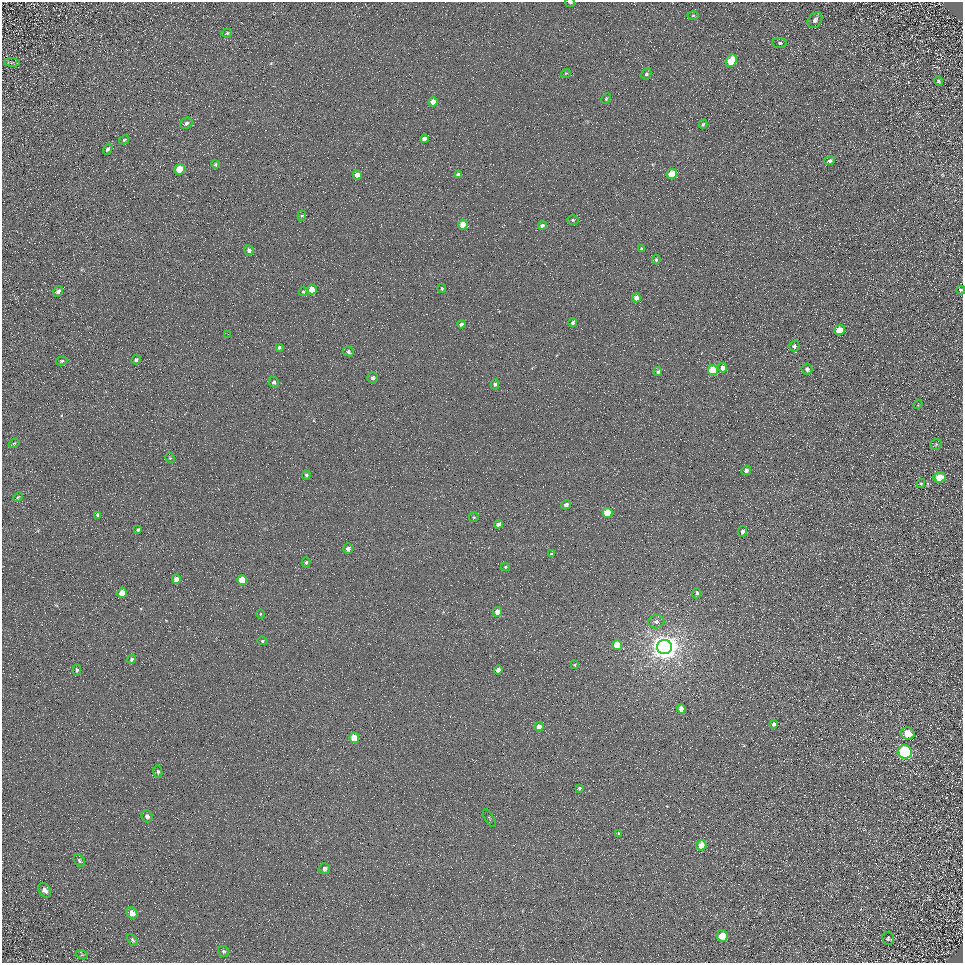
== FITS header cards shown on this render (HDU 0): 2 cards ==
NAXIS1  =                  961
NAXIS2  =                  961

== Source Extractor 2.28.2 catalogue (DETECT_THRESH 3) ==
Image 961 x 961 px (HDU 0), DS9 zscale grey, 1 PNG px = 1 image px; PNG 965 x 965 px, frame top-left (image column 1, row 961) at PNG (2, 2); each listed source drawn as its Kron ellipse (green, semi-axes under 4 px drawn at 4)
Background 5.12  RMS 8.6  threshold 25.7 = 3 sigma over >= 5 px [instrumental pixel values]
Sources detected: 107; all 107 listed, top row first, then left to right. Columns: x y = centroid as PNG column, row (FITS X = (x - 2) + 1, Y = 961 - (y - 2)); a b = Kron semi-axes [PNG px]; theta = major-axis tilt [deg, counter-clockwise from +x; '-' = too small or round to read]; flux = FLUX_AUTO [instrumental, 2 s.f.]
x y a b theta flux
570 2 5 2 - 820
693 15 5 3 - 690
815 20 8 6 53 2600
227 33 5 3 - 760
780 43 7 5 -8 1300
731 61 6 5 - 15000
12 62 8 4 -6 1100
566 73 5 3 - 450
646 74 6 4 61 1100
938 81 4 3 - 800
606 99 6 4 64 710
433 102 4 4 - 4800
186 123 7 5 31 1600
703 124 5 3 - 890
424 139 4 4 - 2800
124 140 5 3 - 690
108 149 6 4 56 1200
830 161 5 4 - 1300
215 164 4 4 - 870
180 169 5 5 - 12000
672 174 5 5 - 16000
357 175 4 4 - 4400
458 175 4 4 - 2500
302 216 5 4 - 740
573 220 6 5 - 850
463 225 5 5 - 11000
542 225 4 4 - 1600
641 249 3 3 - 1000
249 250 5 5 - 1600
656 260 4 3 - 900
442 288 4 4 - 740
312 290 5 5 - 7600
961 290 4 3 - 720
58 291 5 4 - 2300
303 292 5 4 - 700
636 298 4 4 - 3200
573 322 4 3 - 1100
461 324 4 3 - 1500
840 330 5 4 - 12000
228 334 2 2 - 300
794 346 5 5 - 1500
279 347 4 3 - 960
348 351 6 4 -23 1400
136 360 5 4 - 1100
62 361 6 4 16 970
723 368 4 4 - 3300
807 369 5 5 - 2100
713 370 5 5 - 22000
658 371 4 4 - 1300
373 378 5 5 - 1600
274 382 5 5 - 1500
495 384 5 4 - 1200
918 404 4 3 - 390
14 443 5 4 - 650
936 444 5 5 - 710
170 458 5 4 - 600
746 470 5 4 - 1800
306 475 4 4 - 960
939 477 6 5 - 7800
921 484 4 4 - 710
18 497 5 3 - 530
566 505 5 4 - 2100
608 513 5 5 - 19000
98 515 4 4 - 1600
474 517 5 4 - 680
498 524 4 4 - 2900
138 530 4 3 - 880
742 531 5 4 - 1600
348 549 5 5 - 2500
551 554 4 4 - 610
306 562 5 4 - 820
505 567 4 4 - 680
176 579 4 4 - 5100
242 580 5 5 - 14000
122 593 5 4 - 7100
697 593 5 4 - 1500
498 612 5 4 - 5500
260 614 5 3 - 440
656 622 8 6 9 2200
263 641 5 4 - 800
617 645 5 4 - 11000
664 647 7 7 - 830000
131 659 4 4 - 1100
575 665 4 3 - 590
77 670 5 4 - 940
498 670 4 4 - 3600
681 709 4 4 - 3800
774 724 4 4 - 1400
539 727 4 4 - 4600
908 734 7 6 - 9200
354 738 5 5 - 13000
905 752 7 6 - 75000
158 772 6 4 -80 1200
579 788 4 3 - 900
147 816 6 5 - 2100
489 818 10 2 -60 570
619 834 4 3 - 550
701 845 5 5 - 7700
79 861 7 5 -51 1200
325 869 5 5 - 2200
45 890 8 6 -57 3000
132 913 6 5 - 3100
722 936 6 5 - 12000
888 938 6 5 - 800
133 940 7 4 -54 990
223 951 6 5 - 1000
82 955 6 4 -17 690
At the frame edge (FLAGS 8, measured only in part): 2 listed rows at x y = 570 2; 961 290